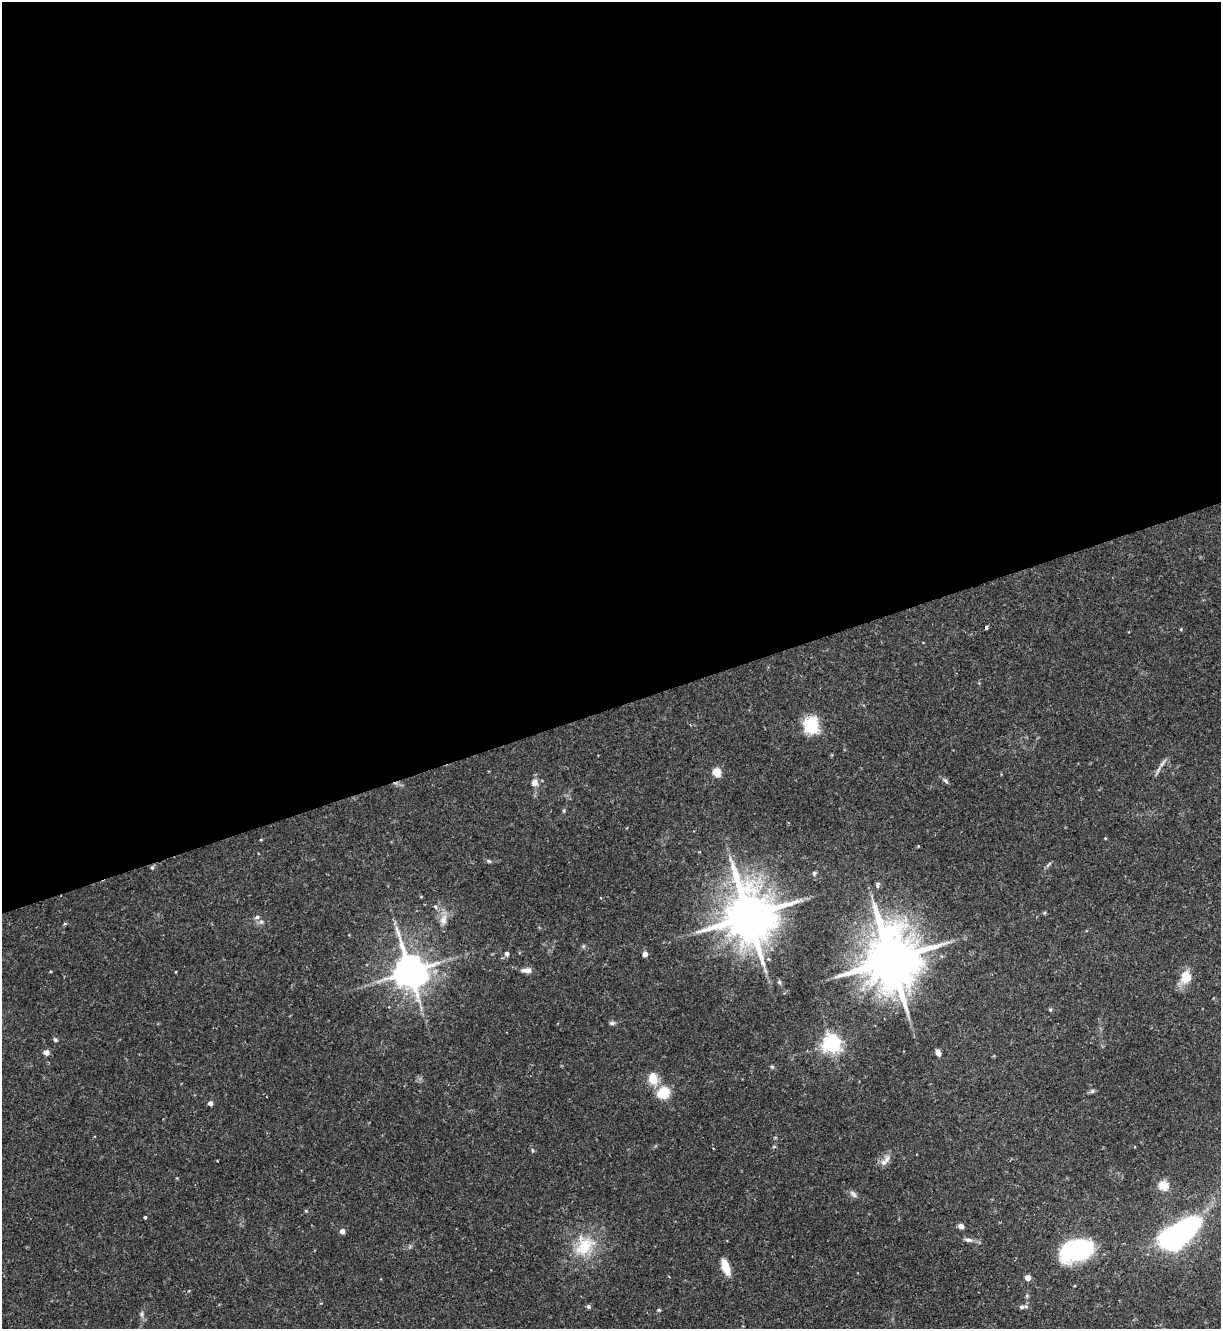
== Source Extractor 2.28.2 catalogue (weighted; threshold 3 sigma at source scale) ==
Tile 2 of 4 x 4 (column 2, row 1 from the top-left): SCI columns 1365-2583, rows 3982-5308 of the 5293 x 5308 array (HDU 1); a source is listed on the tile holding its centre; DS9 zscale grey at full resolution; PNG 1223 x 1331 px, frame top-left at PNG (2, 2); no overlay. Shown black and unused: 53% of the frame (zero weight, under 2 of 3 exposures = <1% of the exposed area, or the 3 px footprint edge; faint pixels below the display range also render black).
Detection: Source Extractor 2.28.2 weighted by HDU 2 'WHT'; one run over the whole footprint, this tile lists its part. Background 0.0844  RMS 0.0045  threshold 0.0203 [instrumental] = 3 sigma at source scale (4.5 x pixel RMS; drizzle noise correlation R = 1.50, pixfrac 1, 0.05/0.05 arcsec/px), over >= 5 px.
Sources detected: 58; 1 inside a brighter object's white glare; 1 cosmic-ray / hot-pixel residue — not listed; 2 inside a brighter listed object's ellipse — not listed separately; the other 54 listed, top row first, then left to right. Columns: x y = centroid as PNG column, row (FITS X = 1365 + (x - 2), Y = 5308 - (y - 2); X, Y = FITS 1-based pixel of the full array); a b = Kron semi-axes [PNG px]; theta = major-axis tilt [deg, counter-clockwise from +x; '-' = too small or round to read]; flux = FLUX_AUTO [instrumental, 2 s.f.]
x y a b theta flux
1181 629 4 3 - 0.41
811 725 15 12 -85 21
1162 763 13 4 52 1.8
716 772 5 5 - 16
945 781 9 5 -42 1
534 782 10 9 - 2.6
564 811 5 3 - 0.52
489 861 7 4 -43 0.62
1049 864 11 3 41 0.76
152 867 5 5 - 0.7
814 873 6 4 78 0.7
878 884 8 5 74 0.89
435 907 7 5 -58 0.83
748 916 16 13 -74 2500
443 920 15 10 78 3.8
261 922 6 5 - 1.1
507 954 6 6 - 1.1
645 954 6 5 - 1.7
891 959 19 14 -78 3300
527 970 12 6 -2 2.4
50 971 3 3 - 0.55
410 971 10 9 - 1100
1186 977 17 13 76 7.1
779 982 7 5 -73 0.81
1050 1010 5 4 - 0.66
612 1023 8 5 0 0.98
55 1040 6 4 -62 0.72
831 1044 7 6 - 210
46 1052 7 6 - 1.9
938 1053 8 5 -70 2
772 1067 6 4 -44 0.61
653 1078 18 12 -73 6.5
1092 1091 6 5 - 0.8
664 1093 12 10 38 12
210 1103 4 4 - 2.3
532 1150 5 3 - 0.54
887 1159 10 7 68 2.4
1163 1185 5 5 - 21
853 1194 12 6 -48 1.5
306 1211 5 3 - 0.42
145 1217 3 3 - 1.4
961 1226 6 5 - 1.9
342 1231 4 4 - 2.5
1177 1235 38 12 35 130
968 1240 10 6 -9 1.6
584 1246 32 24 57 18
1076 1251 30 18 16 60
726 1267 19 7 -70 7.4
1028 1278 4 4 - 4.3
1027 1296 6 4 -72 0.6
588 1307 6 6 - 0.8
1022 1307 9 5 0 1.2
658 1310 5 5 - 0.53
142 1314 8 5 -90 1.2